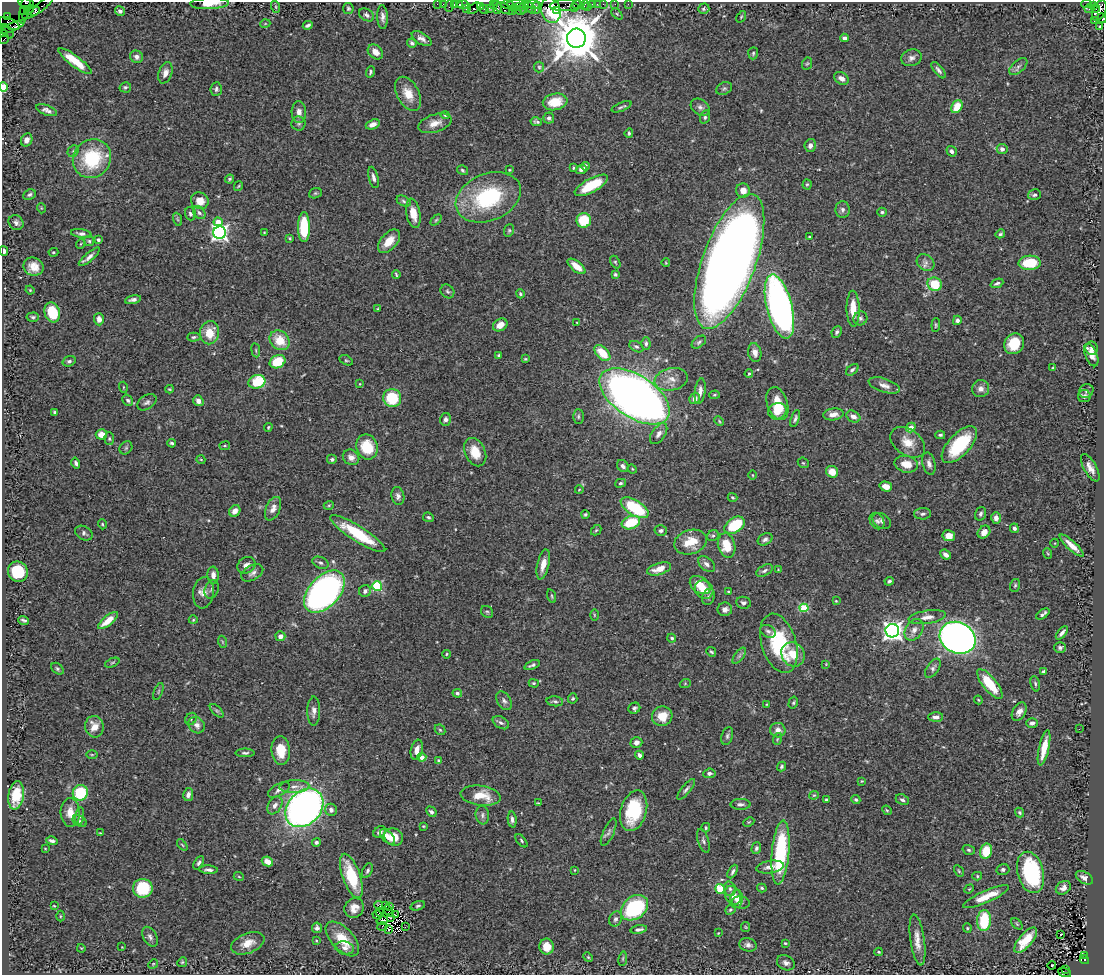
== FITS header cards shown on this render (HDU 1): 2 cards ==
NAXIS1  =                 1102
NAXIS2  =                  973

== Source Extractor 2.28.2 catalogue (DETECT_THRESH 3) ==
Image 1102 x 973 px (HDU 1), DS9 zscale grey, 1 PNG px = 1 image px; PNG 1106 x 977 px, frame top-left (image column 1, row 973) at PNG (2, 2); each listed source drawn as its Kron ellipse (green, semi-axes under 4 px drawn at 4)
Background 0.654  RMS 0.034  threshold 0.101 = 3 sigma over >= 5 px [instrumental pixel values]
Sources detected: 494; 1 with non-positive FLUX_AUTO (blend fragments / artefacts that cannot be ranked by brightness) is neither listed nor drawn; the other 493 listed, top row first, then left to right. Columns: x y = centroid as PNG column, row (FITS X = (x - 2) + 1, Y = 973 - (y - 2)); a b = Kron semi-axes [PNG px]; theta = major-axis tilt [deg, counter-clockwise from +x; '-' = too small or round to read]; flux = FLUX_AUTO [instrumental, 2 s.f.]
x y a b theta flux
26 3 8 2 -10 44
209 3 19 5 2 27
437 4 2 2 - 25
444 4 3 2 - 26
507 4 6 3 9 75
517 4 9 2 1 180
532 4 8 2 -8 71
577 4 5 3 - 91
592 4 3 2 - 29
597 4 3 2 - 16
603 4 2 2 - 15
615 4 2 2 - 5.4
628 4 2 2 - 14
1086 4 5 3 - 45
454 5 3 2 - 31
460 5 3 3 - 58
463 5 6 3 1 78
493 5 4 2 - 51
567 5 17 5 3 310
584 5 5 2 - 14
42 6 14 4 42 81
449 6 6 2 71 71
481 6 4 2 - 15
588 6 3 2 - 8.6
1093 6 3 3 - 170
276 7 6 4 -71 2.8
520 7 4 2 - 110
524 7 6 3 72 110
25 8 16 4 78 120
348 8 5 5 - 3.8
474 8 7 3 39 150
490 8 4 3 - 43
497 8 5 4 - 120
503 8 11 4 -26 260
514 8 2 2 - 33
531 8 7 3 -51 74
536 8 5 3 - 74
574 8 2 2 - 130
1096 8 4 3 - 110
466 9 3 2 - 34
484 9 5 2 - 69
704 9 6 5 - 4.1
1089 9 4 2 - 6.3
29 10 5 3 - 440
520 10 5 3 - 200
551 10 13 9 -75 630
120 11 5 4 - 7.1
512 11 2 2 - 25
557 11 3 3 - 180
1099 11 11 6 63 700
23 12 2 2 - 9.8
31 13 10 3 25 510
617 14 6 4 -46 3.1
367 15 8 5 -31 6.2
8 16 3 2 - 2
382 17 12 5 -87 10
741 17 6 3 55 2.4
1102 18 5 3 - 58
1094 21 2 2 - 14
9 23 11 5 -25 480
265 24 5 3 - 1.8
308 25 5 3 - 5
1100 26 3 3 - 4
12 27 14 3 24 600
7 31 8 5 -52 330
3 34 3 2 - 50
576 38 9 9 - 13000
844 38 4 3 - 11
4 39 5 2 - 26
422 39 11 5 -31 10
412 43 5 4 - 5.2
375 52 8 6 -41 18
753 53 6 5 - 3.6
136 57 7 6 - 10
911 58 10 8 17 9.8
75 61 20 5 -37 52
807 64 6 5 - 3.2
539 67 5 5 - 3.6
1018 67 11 6 41 8.1
938 70 10 4 -51 7
370 72 6 3 69 3.7
165 73 11 6 70 13
841 78 8 5 -34 13
3 87 4 4 - 92
125 87 6 5 - 4.5
216 89 7 5 84 5.9
724 89 8 6 26 5.1
408 94 18 11 -62 36
555 102 12 8 11 49
622 107 10 2 22 4.5
700 107 10 7 -37 9.8
957 107 7 5 60 43
47 110 11 5 -20 8.6
299 112 11 7 -88 15
445 115 4 4 - 3.4
705 117 7 5 73 5.5
549 118 5 5 - 5.9
536 122 6 4 -12 4.2
299 123 7 7 - 5.8
435 123 17 9 17 22
373 124 7 4 21 14
629 133 5 3 - 3.5
27 140 7 5 64 12
810 146 6 5 - 11
1002 149 5 5 - 11
73 151 6 5 - 4.5
952 151 5 5 - 6.6
92 159 20 18 50 160
585 166 4 3 - 4.6
573 168 4 3 - 2.6
581 169 6 4 21 7.2
462 170 6 4 -34 3.3
509 170 4 3 - 1.9
373 177 11 4 -76 8.6
230 179 4 4 - 4
807 184 5 4 - 2.8
591 185 18 7 28 70
238 186 5 3 - 2.4
743 190 7 7 - 16
315 193 7 5 20 3.5
30 195 6 5 - 5.1
1034 195 6 5 - 5
488 197 34 23 23 210
200 201 9 8 - 25
404 201 7 5 -28 4.5
41 208 5 3 - 1.8
843 210 8 7 - 8.3
882 212 5 4 - 3.9
199 213 7 5 -46 5.7
413 213 15 7 -79 28
190 214 6 5 - 4.7
177 219 7 4 -71 3.5
436 220 6 4 44 3.1
584 220 7 7 - 65
218 222 4 4 - 32
16 223 8 7 - 8.6
304 227 15 6 -89 100
509 230 6 5 - 3.7
264 232 4 2 - 1.6
220 233 6 6 - 830
81 234 10 4 -9 7.8
1000 234 5 4 - 4
809 237 4 3 - 2.5
290 238 3 2 - 2.9
98 240 4 3 - 5.3
89 241 5 4 - 3
389 241 14 8 48 33
80 244 5 3 - 2
4 251 5 3 - 6.4
53 252 5 4 - 2.8
89 257 13 4 40 10
729 261 71 26 70 3500
615 262 7 4 -59 3.3
666 263 4 3 - 1.7
926 263 9 7 -36 10
1030 263 11 7 3 73
576 266 10 5 -38 29
33 267 10 9 - 23
615 274 4 4 - 3.8
396 275 4 2 - 2.6
997 283 6 4 22 4.7
935 284 7 6 - 69
30 290 4 3 - 2
447 291 7 6 - 5
520 294 4 4 - 2.9
133 300 8 4 11 6.8
779 307 33 12 -76 1200
378 309 3 2 - 2.1
853 309 18 6 -89 40
52 312 10 7 -72 86
33 317 6 4 5 4.5
860 318 7 6 - 5.7
99 319 6 5 - 14
957 320 5 4 - 7.8
577 323 4 2 - 1.5
500 325 8 6 33 20
936 325 7 4 86 3.1
837 332 6 4 64 4.6
210 333 11 9 78 45
194 337 6 4 3 3.7
280 340 11 9 -44 50
699 342 8 5 39 4.9
646 344 6 4 -87 5.6
1014 344 11 9 54 68
636 347 7 5 -29 5.2
1092 348 6 6 - 7.9
256 350 7 3 -82 2.7
755 352 9 6 -79 14
602 353 10 6 -46 51
499 355 4 3 - 3.4
1091 355 12 6 -66 19
525 359 4 3 - 2.6
346 360 7 4 -27 3.3
69 361 7 5 18 5.4
277 362 8 6 25 57
1053 368 4 3 - 3.6
852 370 7 4 39 4.8
749 374 4 3 - 2.7
671 379 17 11 12 23
257 382 8 6 17 110
360 384 4 3 - 1.8
884 385 16 7 -18 15
123 387 5 3 - 2.1
169 389 4 3 - 2.4
981 389 9 8 - 13
700 391 13 5 83 12
1086 391 7 6 - 6.1
714 395 5 4 - 2.6
635 396 40 21 -33 2100
1084 396 6 6 - 8.8
392 398 9 9 - 100
695 399 5 5 - 12
128 400 6 5 - 4.6
198 401 5 5 - 13
147 402 10 7 32 7.7
777 403 17 10 -72 55
777 411 9 8 - 29
55 412 4 3 - 3.6
833 414 10 6 7 16
578 416 7 5 90 4.3
853 417 7 5 -30 13
795 418 9 4 70 5.6
446 419 6 5 - 7.1
719 421 5 3 - 2.4
268 427 4 3 - 2.5
911 427 5 4 - 23
101 434 5 5 - 21
659 434 12 6 55 12
940 435 5 3 - 3.9
109 439 6 4 -88 3.4
908 442 19 13 -36 36
172 443 4 3 - 3.8
959 445 23 11 47 140
225 446 5 3 - 2.5
367 447 13 10 -69 73
126 448 7 5 45 5
475 452 15 10 -65 40
351 457 8 7 - 14
332 459 5 5 - 5.4
201 460 4 3 - 1.7
76 463 5 4 - 5.5
803 463 6 5 - 3
906 464 12 8 -12 31
929 464 11 6 -77 11
623 466 7 5 -51 7.9
1090 468 15 6 -61 17
632 469 5 4 - 2
832 472 6 5 - 27
753 475 4 3 - 1.8
621 483 5 4 - 3.3
886 486 6 5 - 18
579 490 4 3 - 1.6
398 496 9 6 -81 8.4
732 497 5 3 - 2.5
329 505 5 3 - 2.2
635 508 16 7 -32 140
273 509 12 7 66 14
235 511 6 5 - 15
922 514 8 5 3 6.6
981 514 7 5 71 5.8
585 515 4 3 - 3.3
428 517 5 4 - 4.1
996 518 6 5 - 12
877 521 9 6 -56 6.8
882 521 10 7 -34 7.3
631 523 9 6 20 79
102 524 5 3 - 2.4
735 525 11 7 34 110
1014 528 5 4 - 4.9
596 530 6 4 43 3.1
661 531 6 5 - 5.8
984 532 7 5 46 16
84 533 9 6 -29 6.6
358 534 32 7 -32 110
713 536 6 5 - 4.8
949 536 6 5 - 20
765 539 8 5 29 7.1
690 542 16 12 16 46
1055 543 4 3 - 1.7
727 545 12 8 -74 52
1072 546 16 4 -42 23
1047 553 5 3 - 2.2
946 555 5 4 - 11
320 563 8 5 -22 5.9
543 564 15 6 77 22
706 564 9 6 -40 9.2
246 565 9 8 - 14
659 569 12 5 17 26
778 570 3 3 - 1.8
765 571 9 5 29 6.9
18 572 10 9 - 89
252 573 12 7 30 10
213 575 8 5 -86 14
889 581 4 3 - 4.5
700 585 11 8 -35 35
1015 585 6 5 - 4.1
377 586 5 5 - 180
212 589 9 6 68 7.6
704 590 10 8 -41 31
324 591 25 15 47 840
365 591 6 5 - 7.6
729 592 4 2 - 2.8
203 593 16 10 82 21
552 596 7 3 -72 2.9
708 597 8 6 68 6.2
836 601 4 3 - 2
743 603 7 6 - 7
804 608 4 4 - 97
725 609 7 6 - 9.9
487 612 6 5 - 4.3
1043 614 7 3 35 6.6
594 615 6 3 -89 2.3
927 617 19 6 8 15
24 620 5 3 - 4.2
193 620 4 4 - 2.6
108 621 12 5 39 28
914 630 11 8 55 13
768 631 8 5 -27 6.6
892 631 7 6 - 1200
1062 633 8 3 50 7.9
280 636 5 5 - 13
672 638 4 4 - 3.6
958 638 18 15 -27 1500
223 642 6 4 -70 2.7
779 643 30 17 -73 150
1060 647 6 5 - 5.4
711 652 5 3 - 3.6
446 654 4 3 - 2.6
793 654 12 11 - 38
739 656 9 4 55 5.7
112 663 8 4 23 3.4
826 664 4 4 - 1.8
532 665 8 3 20 5.2
933 668 11 6 56 6.9
57 669 7 5 -40 4.2
1043 671 4 3 - 4.5
534 683 5 4 - 2.8
685 684 5 3 - 2.1
990 684 18 7 -51 87
1035 684 8 4 -78 4.3
158 691 9 3 69 3
457 693 5 4 - 5.9
573 698 5 4 - 3.2
978 700 4 3 - 2.4
504 701 10 6 -59 7.6
555 701 8 5 -4 5.1
793 703 6 4 75 3.3
767 704 3 2 - 1.7
634 708 6 5 - 5.4
217 711 8 4 -44 4.6
314 711 14 6 89 12
1019 712 10 6 60 13
662 716 10 10 - 40
936 717 7 4 1 10
191 719 6 5 - 4.5
501 723 9 5 -30 7.1
1032 723 6 5 - 7.1
197 725 9 7 -46 14
94 727 11 9 -82 27
1079 729 3 2 - 1.7
440 730 6 4 -44 3.3
778 730 7 7 - 16
727 736 9 5 74 6
777 739 6 3 71 2.7
636 742 6 5 - 11
1044 748 18 5 78 44
417 750 10 6 78 18
281 751 14 9 -85 48
245 753 9 4 0 5.8
92 755 6 4 -1 2.9
639 755 4 4 - 7.6
422 757 5 4 - 16
439 761 4 3 - 3.4
782 766 5 4 - 4.2
709 773 6 4 5 7.3
862 781 4 3 - 2
294 786 15 6 2 11
686 789 13 4 51 6.4
279 790 12 6 29 10
80 793 8 7 - 100
16 795 14 7 82 55
188 795 6 5 - 9.4
814 795 5 4 - 2.4
481 796 20 10 -8 50
826 800 3 3 - 3.1
856 800 5 4 - 4.3
902 800 7 5 -24 5.2
538 803 3 2 - 2.2
740 804 10 5 0 6.6
275 805 10 6 57 11
304 808 21 16 47 1400
331 810 6 5 - 9.8
887 810 5 4 - 2.9
634 811 21 13 74 130
431 812 6 4 -47 6.2
70 813 14 9 -87 27
1020 813 5 4 - 3.9
482 815 9 7 -84 7.6
80 816 9 4 81 5
512 819 8 4 -84 7.4
79 821 7 5 -30 5
749 822 6 3 25 2.1
423 826 3 2 - 2.2
706 828 4 3 - 3
380 832 6 5 - 6.8
609 832 15 5 65 8.1
100 833 3 3 - 1.6
388 837 9 5 -47 17
394 837 9 8 - 37
52 841 6 3 -16 5.9
521 841 8 4 -51 3.4
703 841 12 5 -72 6.5
316 842 4 4 - 5.6
182 845 7 3 -52 2.7
45 848 3 2 - 1.7
756 848 6 5 - 4.6
969 850 6 4 -18 4.1
986 851 8 6 77 56
780 852 32 8 85 220
267 861 6 4 -28 19
199 863 7 4 61 5.4
770 867 14 6 9 15
209 870 9 4 -2 7.8
574 870 4 2 - 1.5
1003 870 6 5 - 6
367 871 8 4 64 5.3
733 871 7 4 62 5.4
959 871 6 4 -60 3
1031 872 21 13 -75 240
351 876 23 9 -70 100
977 876 5 4 - 2.9
239 877 5 3 - 2
1084 878 9 5 -31 12
143 888 10 9 - 98
762 888 5 3 - 3.7
1063 888 8 6 34 10
720 889 5 4 - 86
730 889 7 5 -75 6.4
969 889 5 4 - 2.1
733 895 10 7 -59 17
986 897 25 6 24 45
737 899 9 6 83 12
741 902 9 6 -9 5.2
378 905 5 2 - 0.027
385 905 3 2 - 3.3
54 906 3 2 - 1.7
390 906 3 2 - 7.7
418 906 7 4 18 4.1
354 908 10 9 - 19
634 908 15 11 38 200
730 910 5 4 - 3.6
389 911 6 2 -56 1.1
380 912 4 2 - 1.9
377 915 5 3 - 3.3
395 915 4 2 - 1.6
60 916 5 3 - 2.2
390 917 3 2 - 1.4
616 919 8 6 64 7.5
984 920 10 7 85 94
382 921 6 3 14 0.44
1017 924 7 4 -45 2.9
382 926 5 2 - 0.073
405 927 2 2 - 3.5
746 927 5 4 - 2.4
317 928 5 5 - 7.9
967 928 5 4 - 2.6
388 929 3 2 - 1.9
639 929 8 3 10 6.6
718 933 3 2 - 1.4
1061 934 3 3 - 32
150 937 11 6 -59 7.9
342 939 21 11 -47 51
316 940 4 2 - 1.8
917 940 26 7 -82 25
1026 940 15 6 49 49
248 943 17 10 22 29
785 943 4 3 - 2.6
748 945 9 6 -17 8.9
122 947 2 2 - 1.2
547 947 8 7 - 29
81 948 4 3 - 1.9
345 948 9 6 -12 10
879 952 4 3 - 2.9
1084 955 3 3 - 100
588 957 5 4 - 2.7
623 959 7 3 81 2.8
1084 960 5 3 - 440
182 962 5 4 - 3.1
786 963 9 7 -27 10
153 964 5 4 - 2.6
1052 966 4 2 - 2.9
1066 969 3 2 - 76
1064 972 7 3 -22 130
At the frame edge (FLAGS 8, measured only in part): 7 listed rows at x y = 26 3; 209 3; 1102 18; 3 34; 3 87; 4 251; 1064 972
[1 non-positive-flux detection neither listed nor drawn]